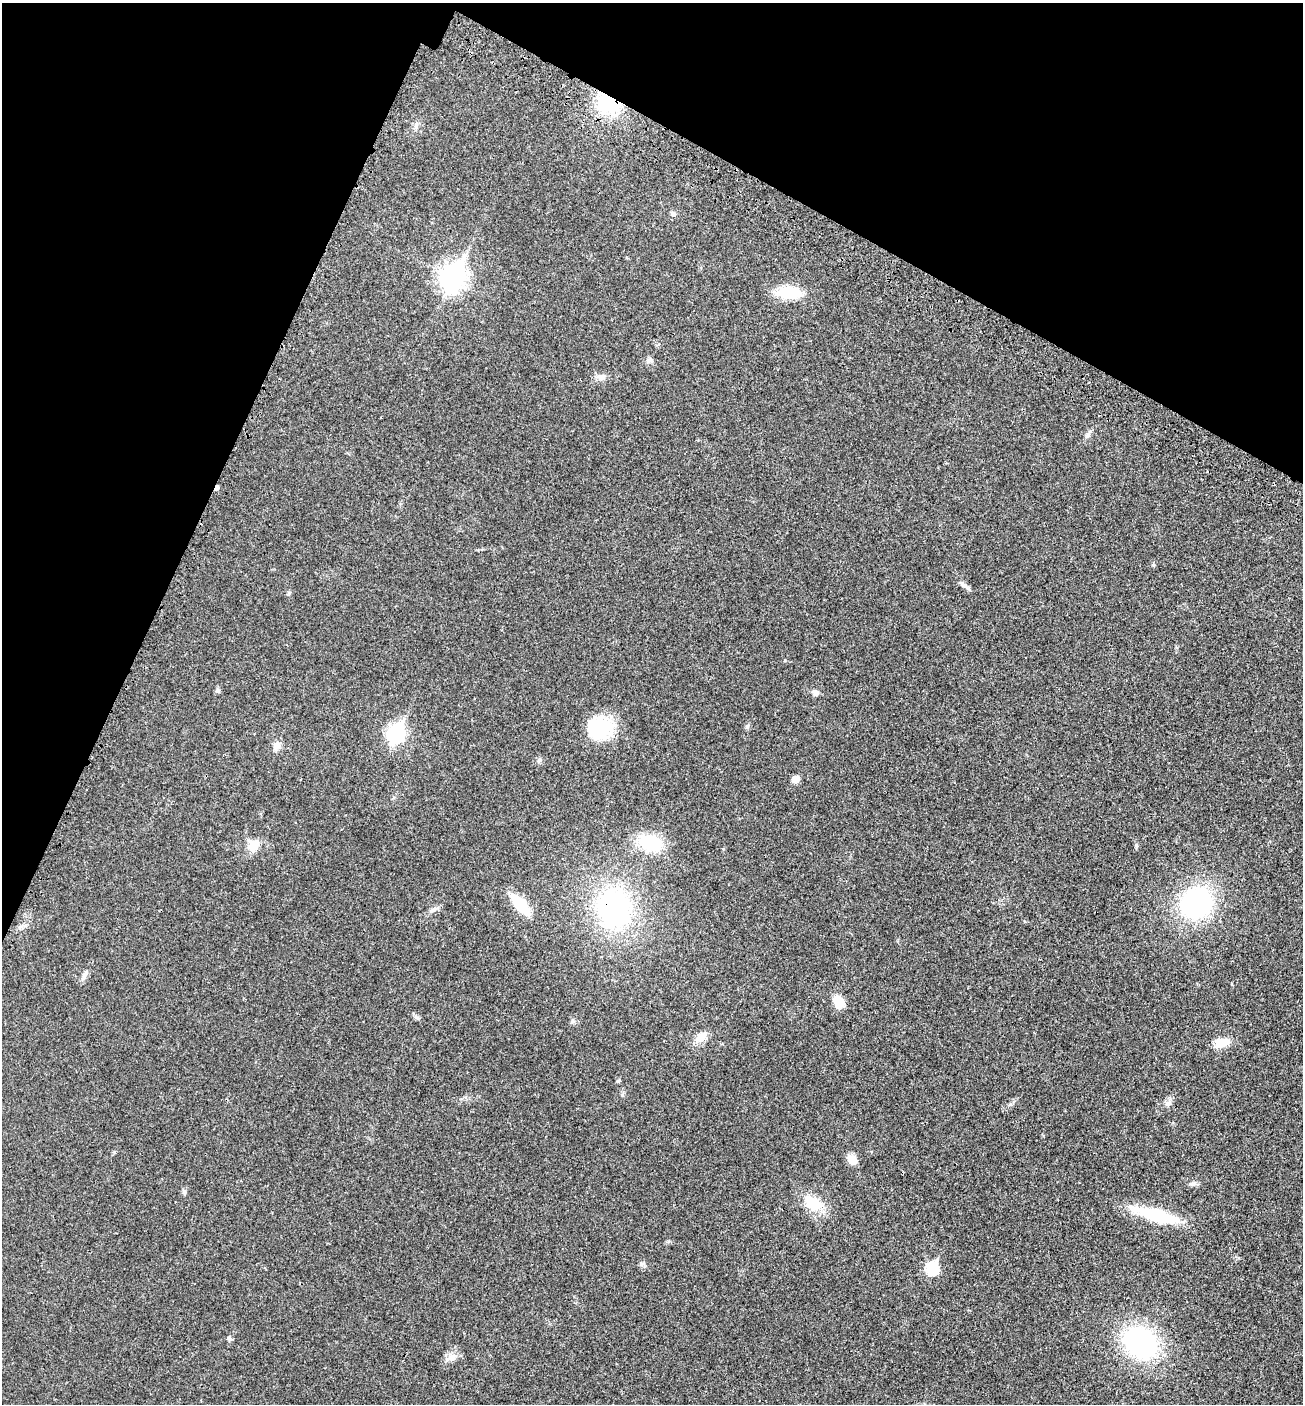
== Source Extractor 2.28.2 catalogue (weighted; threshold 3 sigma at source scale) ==
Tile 2 of 4 x 4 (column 2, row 1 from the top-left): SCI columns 1540-2840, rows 4315-5716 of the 5815 x 5821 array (HDU 1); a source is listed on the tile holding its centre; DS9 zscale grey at full resolution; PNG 1305 x 1406 px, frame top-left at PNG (2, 3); no overlay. Shown black and unused: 23% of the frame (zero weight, under 3 of 4 exposures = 8% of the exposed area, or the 3 px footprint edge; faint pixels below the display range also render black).
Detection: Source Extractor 2.28.2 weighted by HDU 2 'WHT'; one run over the whole footprint, this tile lists its part. Background 0.0234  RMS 0.0035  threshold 0.0157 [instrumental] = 3 sigma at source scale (4.5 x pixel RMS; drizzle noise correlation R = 1.50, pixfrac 1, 0.05/0.05 arcsec/px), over >= 5 px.
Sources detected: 40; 1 cosmic-ray / hot-pixel residue — not listed; the other 39 listed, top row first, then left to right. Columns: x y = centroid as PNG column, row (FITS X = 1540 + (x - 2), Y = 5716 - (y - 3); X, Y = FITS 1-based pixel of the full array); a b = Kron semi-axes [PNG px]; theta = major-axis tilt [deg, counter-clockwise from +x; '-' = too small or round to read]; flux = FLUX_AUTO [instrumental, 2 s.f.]
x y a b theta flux
609 102 18 14 -30 27
416 125 11 4 86 0.96
673 214 7 6 - 0.95
453 277 11 9 61 260
789 292 27 13 -2 12
650 360 10 4 22 0.71
601 377 13 8 6 2
964 586 21 4 -42 1.3
217 690 7 3 -71 0.52
815 692 9 6 -35 1.2
747 726 7 4 45 0.58
599 728 30 26 11 18
396 734 9 7 60 90
277 746 11 8 49 1.9
539 760 6 6 - 0.7
795 779 9 7 38 1.8
650 843 23 15 -20 18
254 845 14 11 41 4.5
1196 903 25 21 37 60
520 904 30 11 -50 10
433 909 14 5 30 1.3
614 909 32 25 87 73
84 975 17 5 67 1.4
838 1002 15 11 -58 5.3
416 1017 7 5 -45 0.71
573 1021 6 6 - 0.66
700 1037 17 12 36 3.5
1221 1043 20 10 16 4.7
618 1081 6 5 - 0.54
1168 1103 10 6 44 1.3
852 1159 9 8 - 4.5
1193 1184 12 5 -3 1.1
813 1204 25 15 -30 8.9
1156 1215 58 13 -16 19
642 1264 8 4 37 0.64
932 1268 7 6 - 28
229 1338 6 6 - 0.64
1140 1343 29 23 -36 60
452 1357 14 10 19 2.6
Overlapping masked pixels (flux is a lower limit): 2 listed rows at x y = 609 102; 614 909
Unlisted compact peaks at least as high as the median listed source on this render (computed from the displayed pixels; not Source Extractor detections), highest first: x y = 1136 845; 1153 565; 785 660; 1088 434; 622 1095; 184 1192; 289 593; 1010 1104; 723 849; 114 1152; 1238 1258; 669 1241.